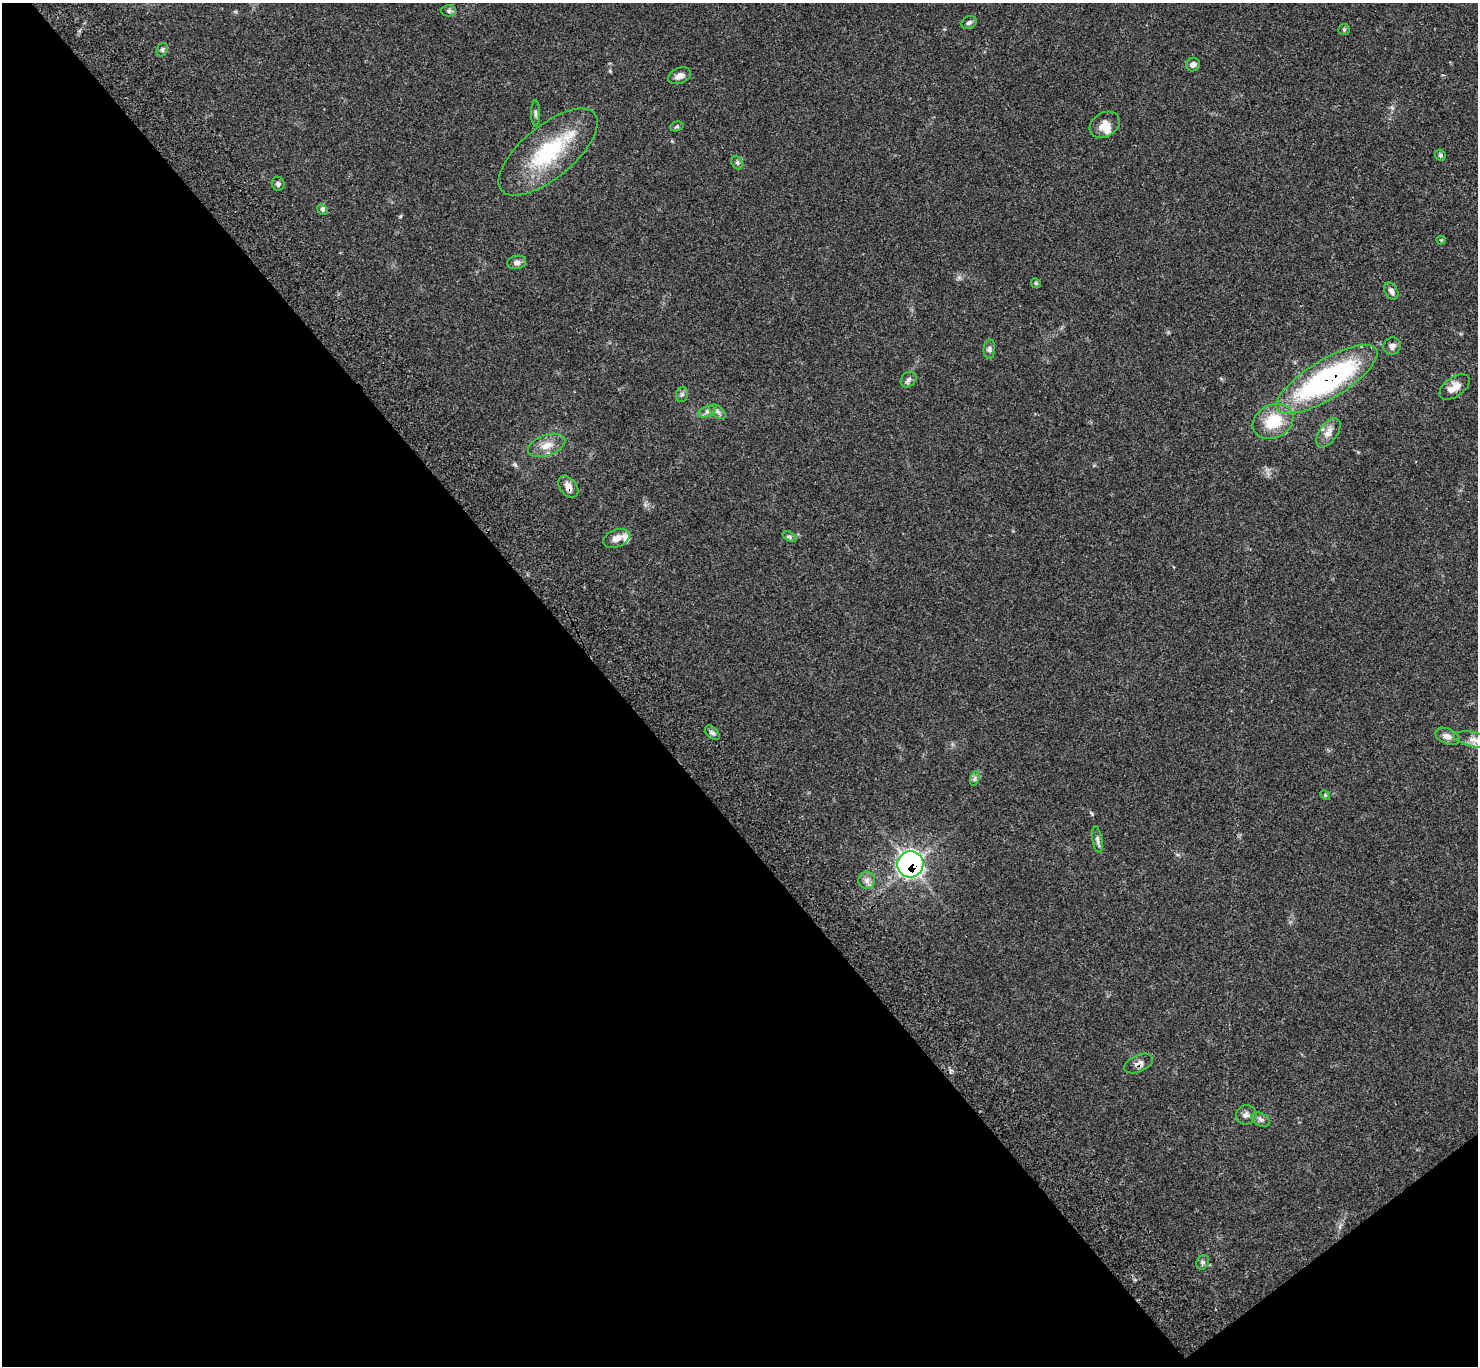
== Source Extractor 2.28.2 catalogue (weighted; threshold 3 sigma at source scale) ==
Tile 14 of 4 x 4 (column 2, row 4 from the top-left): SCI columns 1573-3048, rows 242-1605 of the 6102 x 6074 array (HDU 1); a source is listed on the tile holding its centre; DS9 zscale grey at full resolution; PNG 1480 x 1368 px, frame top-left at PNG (2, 3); each listed source drawn as its Kron ellipse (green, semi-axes under 4 px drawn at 4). Shown black and unused: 43% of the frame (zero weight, under 3 of 4 exposures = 6% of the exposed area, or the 3 px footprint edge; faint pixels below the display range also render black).
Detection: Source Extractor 2.28.2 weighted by HDU 2 'WHT'; one run over the whole footprint, this tile lists its part. Background 0.0683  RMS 0.0056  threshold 0.025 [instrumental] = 3 sigma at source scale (4.5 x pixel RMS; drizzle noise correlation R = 1.50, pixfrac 1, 0.05/0.05 arcsec/px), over >= 5 px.
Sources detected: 46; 2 inside a brighter listed object's ellipse — not listed separately; the other 44 listed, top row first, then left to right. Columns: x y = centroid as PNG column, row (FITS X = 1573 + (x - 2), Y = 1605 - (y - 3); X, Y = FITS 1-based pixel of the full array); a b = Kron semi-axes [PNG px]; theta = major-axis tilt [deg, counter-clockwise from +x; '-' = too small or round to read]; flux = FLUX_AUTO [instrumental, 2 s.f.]
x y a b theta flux
448 11 7 5 -1 1.2
969 22 8 6 25 1.4
1344 30 5 5 - 0.84
162 50 7 5 61 1.2
1193 65 7 6 - 2.1
680 76 12 7 22 2.8
536 113 13 4 90 1.5
1105 125 16 12 32 6
677 126 7 4 16 0.85
548 152 60 26 39 45
1440 155 6 5 - 0.92
737 163 7 5 -69 1.1
278 184 7 6 - 1.3
322 209 5 5 - 0.94
1441 240 4 4 - 0.57
517 262 9 6 8 2.1
1036 283 5 4 - 0.66
1391 291 9 6 -59 2.2
1392 346 9 8 - 2.1
989 349 10 5 85 1.6
908 379 9 7 45 1.6
1327 379 58 19 31 110
1454 387 17 9 35 5.9
682 394 8 6 74 1.4
707 412 9 5 22 1.9
717 412 9 5 -37 1.7
1273 421 21 16 27 19
1328 433 17 9 55 4.5
547 445 19 10 20 6.5
568 487 12 8 -52 4
790 537 7 4 -32 1.1
616 538 14 8 22 3.8
712 733 9 5 -43 1.5
1447 736 13 7 -24 3.1
1474 740 20 7 -11 4.5
975 778 7 4 71 1.2
1325 795 5 4 - 0.7
1097 840 13 5 -80 1.9
910 864 13 13 - 150
867 880 8 8 - 2.5
1139 1063 15 8 23 3.3
1246 1115 10 9 - 2.5
1261 1120 10 6 -29 1.9
1203 1262 7 6 - 1.3
Overlapping masked pixels (flux is a lower limit): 4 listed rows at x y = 1327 379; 568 487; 910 864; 1139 1063
Isophote crosses this tile's border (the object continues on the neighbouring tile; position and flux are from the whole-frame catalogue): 1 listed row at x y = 1474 740